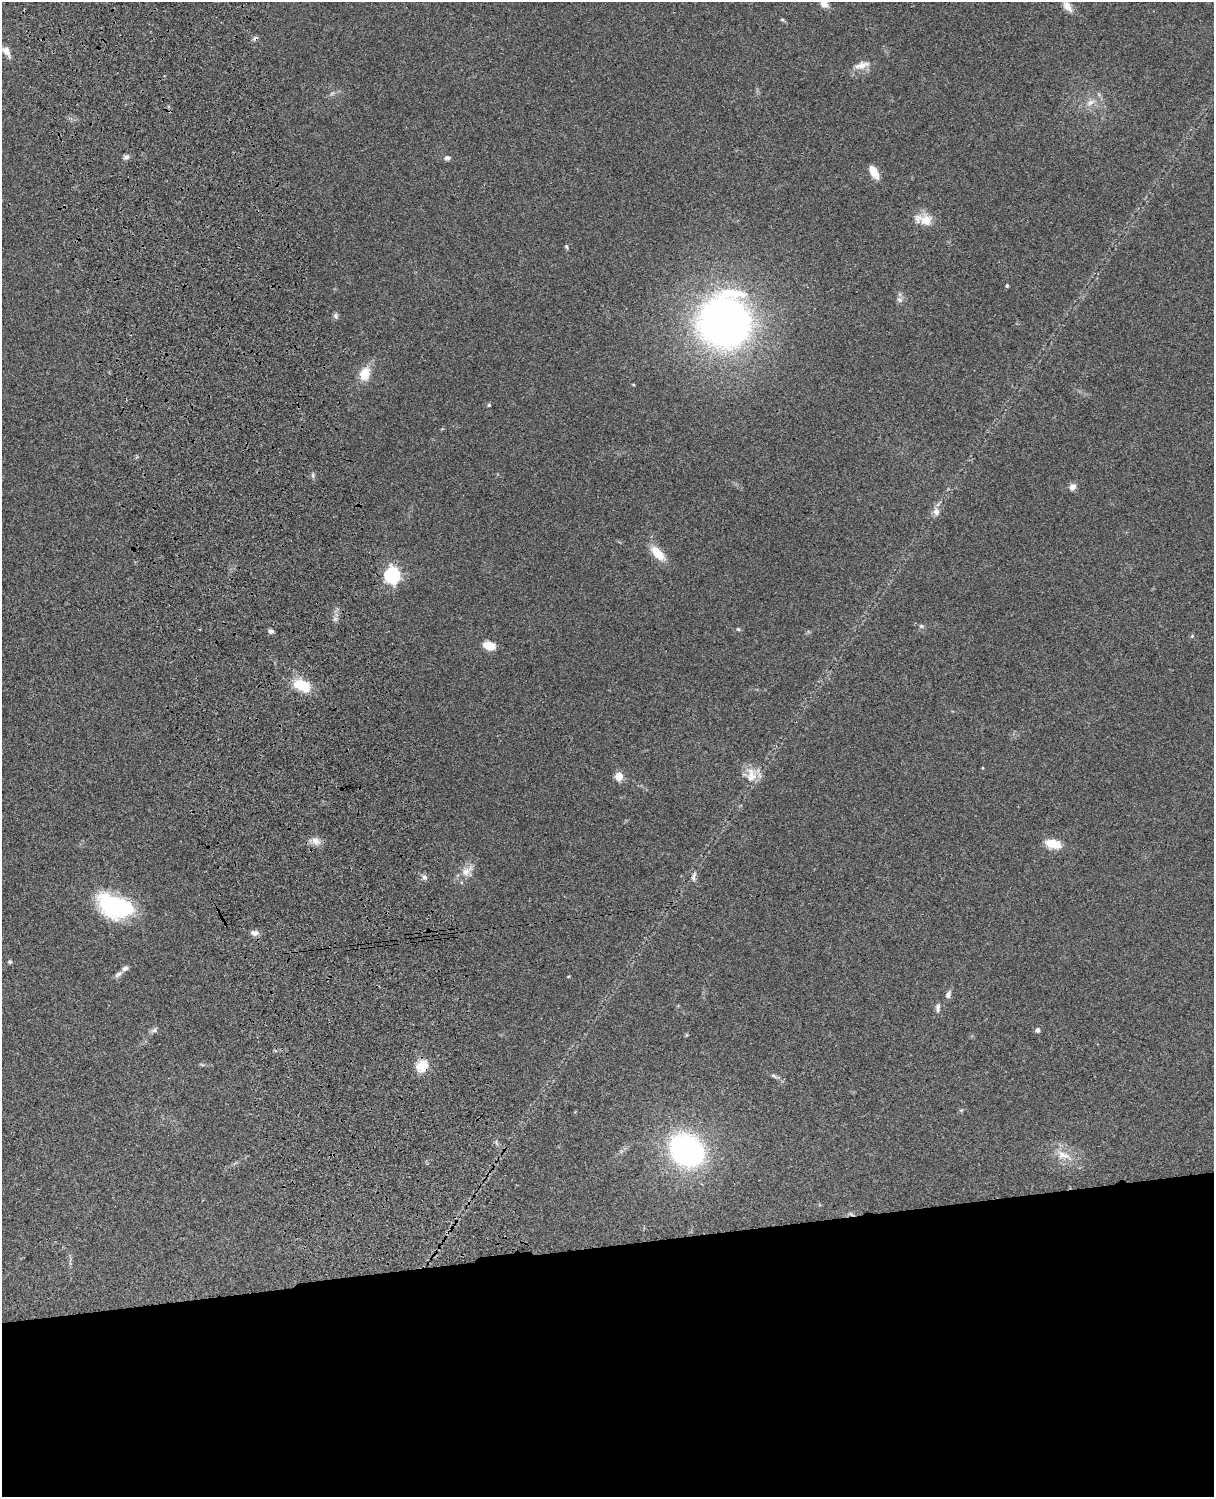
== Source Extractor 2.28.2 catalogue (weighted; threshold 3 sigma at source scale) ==
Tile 11 of 4 x 3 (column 3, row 3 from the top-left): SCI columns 2545-3756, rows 278-1772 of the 5087 x 4927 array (HDU 1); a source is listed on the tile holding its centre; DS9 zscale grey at full resolution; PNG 1216 x 1499 px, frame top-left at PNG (2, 2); no overlay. Shown black and unused: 17% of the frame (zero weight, under 3 of 4 exposures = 6% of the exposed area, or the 3 px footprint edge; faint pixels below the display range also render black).
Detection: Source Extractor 2.28.2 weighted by HDU 2 'WHT'; one run over the whole footprint, this tile lists its part. Background 0.0986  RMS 0.0064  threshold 0.0289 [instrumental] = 3 sigma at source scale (4.5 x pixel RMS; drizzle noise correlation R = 1.50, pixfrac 1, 0.05/0.05 arcsec/px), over >= 5 px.
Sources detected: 49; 1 cosmic-ray / hot-pixel residue — not listed; the other 48 listed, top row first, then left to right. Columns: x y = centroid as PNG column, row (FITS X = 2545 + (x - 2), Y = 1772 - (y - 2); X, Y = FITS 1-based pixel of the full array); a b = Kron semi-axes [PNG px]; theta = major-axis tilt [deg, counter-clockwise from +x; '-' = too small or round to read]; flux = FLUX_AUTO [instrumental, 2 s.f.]
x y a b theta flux
824 4 9 8 - 4.8
1067 6 16 9 -54 5
782 20 6 4 0 0.73
6 51 12 8 -55 4.8
862 65 23 9 15 6
1091 102 11 7 35 3.7
126 157 8 6 18 1.9
447 158 8 6 6 1.7
874 172 16 7 -59 7.7
924 220 21 12 -12 11
566 247 6 4 -68 0.9
1007 286 4 3 - 0.96
899 300 8 7 - 1.9
336 316 8 6 -68 1.5
724 322 33 32 - 460
364 374 18 13 76 11
489 405 5 4 - 0.93
1073 487 8 8 - 3
936 512 9 7 84 3.6
658 553 21 10 -46 11
392 575 7 6 - 180
921 626 6 5 - 1.1
738 629 5 4 - 0.73
271 631 6 4 -14 2
1192 636 6 4 46 0.73
489 646 14 9 -15 7.6
302 685 15 9 -25 25
983 768 4 3 - 0.46
751 775 22 15 -85 9.6
619 776 9 8 - 6.4
316 841 14 10 -40 4.3
1053 844 20 10 -14 11
467 871 20 9 39 6.5
424 877 7 6 - 1.9
694 877 14 6 81 2.4
115 906 32 18 -20 81
254 933 10 7 -9 3.1
10 962 4 4 - 1.3
125 968 7 6 - 2.3
118 974 13 5 35 2.2
948 995 10 6 66 2.5
938 1007 12 5 86 2.1
154 1030 10 6 31 2
1038 1030 5 5 - 2.2
422 1065 6 5 - 42
774 1076 10 4 -27 1.7
687 1150 21 17 -42 230
1063 1155 23 11 -20 9.8
Overlapping masked pixels (flux is a lower limit): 1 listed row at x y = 422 1065
Isophote crosses this tile's border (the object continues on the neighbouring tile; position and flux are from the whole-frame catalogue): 1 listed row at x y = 824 4